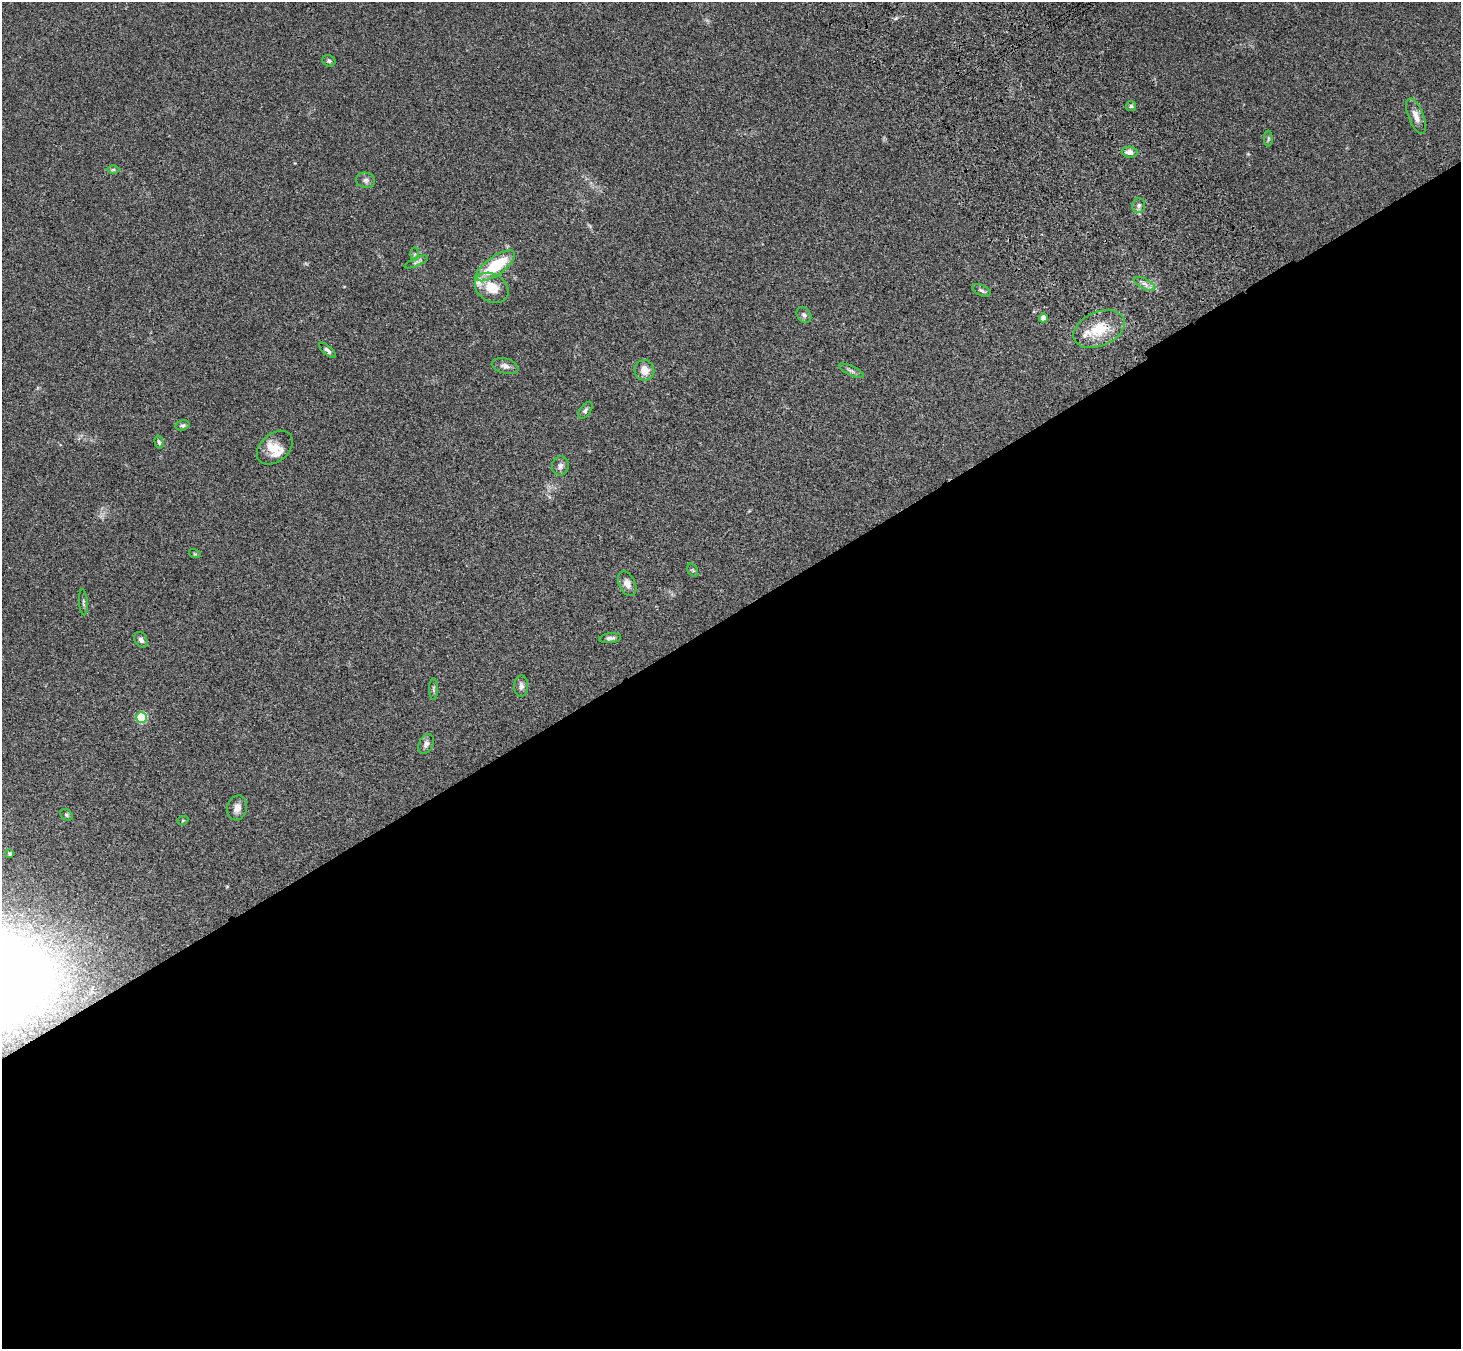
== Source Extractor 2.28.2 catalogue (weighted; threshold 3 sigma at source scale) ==
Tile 15 of 4 x 4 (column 3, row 4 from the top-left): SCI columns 3024-4482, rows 372-1718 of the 6043 x 5998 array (HDU 1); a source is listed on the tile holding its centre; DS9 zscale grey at full resolution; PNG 1463 x 1351 px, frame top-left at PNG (2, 2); each listed source drawn as its Kron ellipse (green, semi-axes under 4 px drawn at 4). Shown black and unused: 55% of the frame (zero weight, under 3 of 4 exposures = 6% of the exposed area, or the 3 px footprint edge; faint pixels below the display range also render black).
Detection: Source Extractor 2.28.2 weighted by HDU 2 'WHT'; one run over the whole footprint, this tile lists its part. Background 0.0413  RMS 0.005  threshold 0.0225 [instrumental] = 3 sigma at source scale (4.5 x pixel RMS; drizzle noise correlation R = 1.50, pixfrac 1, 0.05/0.05 arcsec/px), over >= 5 px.
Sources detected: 43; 3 inside a brighter listed object's ellipse — not listed separately; the other 40 listed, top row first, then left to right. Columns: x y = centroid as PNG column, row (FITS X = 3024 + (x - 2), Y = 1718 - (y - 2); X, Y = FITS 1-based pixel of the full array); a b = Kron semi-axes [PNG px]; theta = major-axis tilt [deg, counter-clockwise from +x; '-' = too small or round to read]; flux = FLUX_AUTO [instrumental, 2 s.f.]
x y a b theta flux
329 61 7 5 -24 0.91
1131 106 5 5 - 0.92
1416 116 19 7 -69 4
1268 139 8 4 88 0.75
1130 152 8 5 -5 2.9
113 169 6 4 1 0.71
366 180 10 7 -11 1.7
1139 206 7 6 - 1.4
415 254 6 4 89 0.93
416 262 12 4 23 1.2
495 266 23 9 35 22
1145 284 11 5 -26 2
492 288 18 13 -33 9.8
981 290 10 5 -25 1.2
804 315 8 6 -53 1.5
1043 318 4 4 - 3.5
1099 329 27 17 23 15
327 350 10 4 -41 1.4
505 366 13 7 -16 2.2
644 370 10 9 - 5
851 371 13 4 -26 1.4
585 410 9 5 55 1.1
183 425 7 5 17 0.9
159 442 6 4 -74 0.81
275 448 20 14 40 6.2
560 466 9 8 - 1.9
195 554 6 4 -17 0.48
693 570 7 5 -59 0.71
627 584 13 8 -63 3.4
83 602 13 3 -86 0.93
610 638 11 5 7 1.5
141 640 8 6 -58 1.8
521 686 11 7 -90 1.8
433 689 11 4 90 0.88
141 717 5 5 - 30
426 744 10 7 64 1.9
237 808 12 9 76 3.4
67 815 6 5 - 0.74
183 820 5 3 - 0.47
10 854 4 3 - 0.83
Overlapping masked pixels (flux is a lower limit): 1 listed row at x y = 1099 329